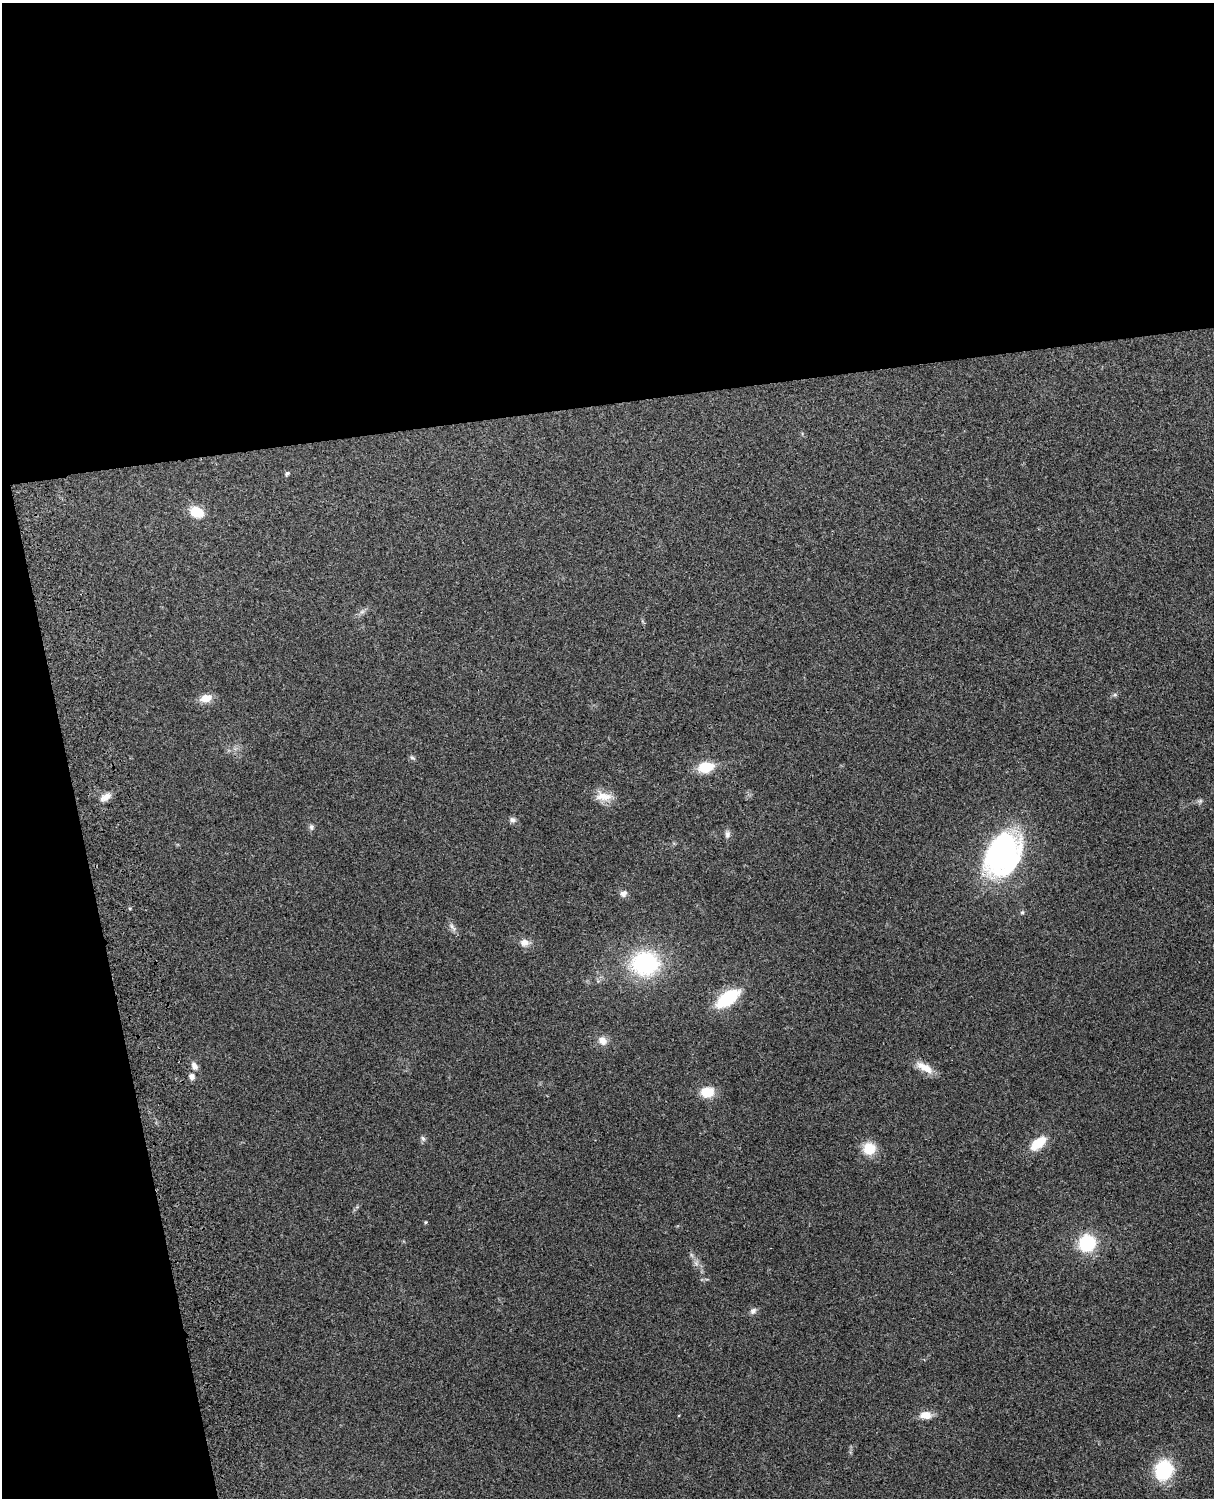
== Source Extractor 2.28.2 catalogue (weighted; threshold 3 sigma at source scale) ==
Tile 1 of 4 x 3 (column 1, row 1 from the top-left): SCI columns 119-1330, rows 3155-4650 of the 5088 x 4928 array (HDU 1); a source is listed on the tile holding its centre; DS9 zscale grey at full resolution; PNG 1216 x 1500 px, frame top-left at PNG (2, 3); no overlay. Shown black and unused: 33% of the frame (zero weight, under 3 of 4 exposures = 6% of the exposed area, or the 3 px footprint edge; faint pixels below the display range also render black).
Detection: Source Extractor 2.28.2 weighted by HDU 2 'WHT'; one run over the whole footprint, this tile lists its part. Background 0.258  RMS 0.009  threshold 0.0404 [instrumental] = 3 sigma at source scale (4.5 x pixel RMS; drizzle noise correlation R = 1.50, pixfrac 1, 0.05/0.05 arcsec/px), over >= 5 px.
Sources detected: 34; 1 too faint to see at this stretch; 1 inside a brighter object's white glare — not listed; the other 32 listed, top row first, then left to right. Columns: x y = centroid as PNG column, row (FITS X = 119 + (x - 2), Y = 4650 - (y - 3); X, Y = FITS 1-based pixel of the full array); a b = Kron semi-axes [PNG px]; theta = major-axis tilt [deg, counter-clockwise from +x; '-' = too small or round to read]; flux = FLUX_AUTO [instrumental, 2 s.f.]
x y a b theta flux
287 473 5 4 - 2.2
197 512 10 8 -22 26
1115 695 6 4 -18 1.4
206 698 16 9 15 9.4
412 758 8 4 -19 1.6
706 767 13 9 10 27
604 796 24 11 -3 12
105 797 15 8 32 6.6
1200 801 8 5 15 2
512 820 9 7 -12 2.8
311 827 8 6 83 2.2
727 834 10 7 88 3.2
1002 854 43 27 51 190
623 893 9 8 - 3.9
1022 912 6 5 - 1.4
452 927 13 5 -50 3.6
524 942 11 9 6 6.1
645 963 29 25 -1 91
728 998 21 10 35 57
602 1041 12 10 -46 7.1
194 1066 11 7 -60 4.4
924 1067 25 9 -30 12
192 1076 7 7 - 3.9
707 1092 15 12 4 17
423 1138 8 5 -63 2
1038 1143 19 9 39 21
869 1148 15 14 - 17
425 1222 4 4 - 0.99
1087 1243 13 12 - 58
753 1311 9 7 43 3.3
926 1415 15 9 0 9.6
1163 1470 15 12 67 79